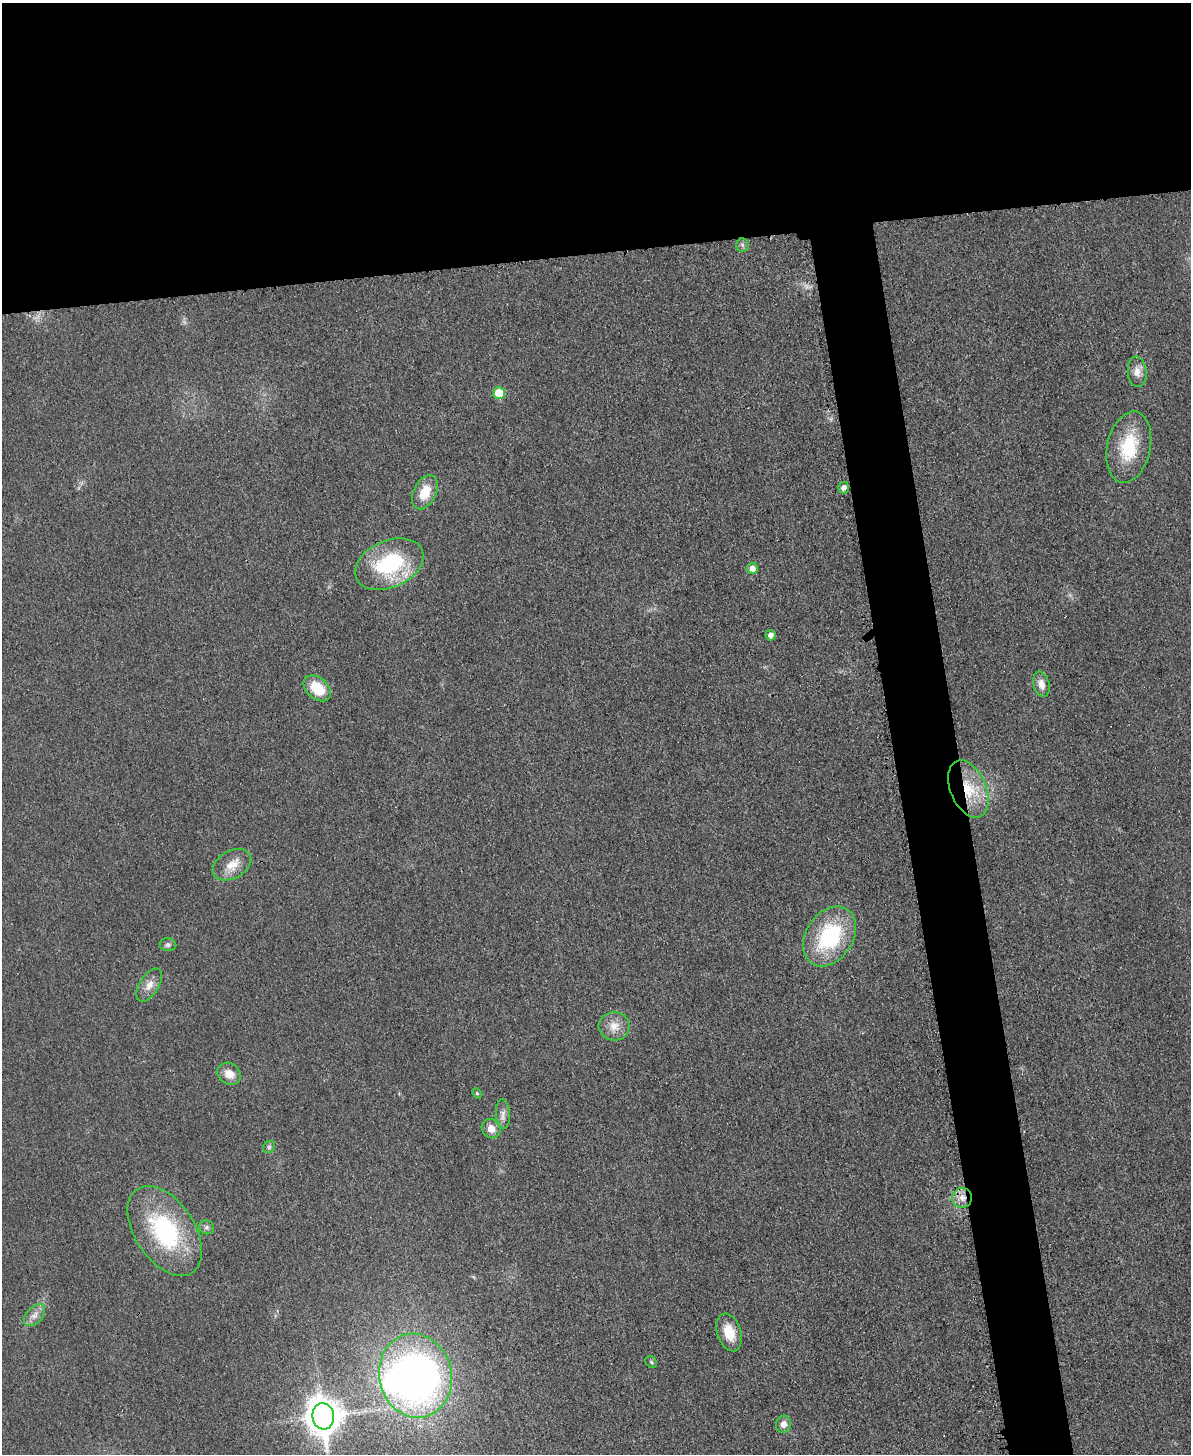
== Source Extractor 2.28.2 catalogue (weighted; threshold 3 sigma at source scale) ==
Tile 2 of 4 x 3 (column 2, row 1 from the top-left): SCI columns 1205-2393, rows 3157-4608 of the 4773 x 4748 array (HDU 1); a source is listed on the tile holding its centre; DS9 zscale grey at full resolution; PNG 1193 x 1456 px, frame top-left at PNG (2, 3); each listed source drawn as its Kron ellipse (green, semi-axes under 4 px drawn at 4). Shown black and unused: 22% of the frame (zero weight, under 3 of 4 exposures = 1% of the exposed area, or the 3 px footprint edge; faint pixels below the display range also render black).
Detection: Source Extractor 2.28.2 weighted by HDU 2 'WHT'; one run over the whole footprint, this tile lists its part. Background 0.0307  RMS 0.0059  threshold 0.0266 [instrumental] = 3 sigma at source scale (4.5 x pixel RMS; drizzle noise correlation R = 1.50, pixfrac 1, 0.05/0.05 arcsec/px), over >= 5 px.
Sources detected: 32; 1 inside a brighter object's white glare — neither listed nor drawn; the other 31 listed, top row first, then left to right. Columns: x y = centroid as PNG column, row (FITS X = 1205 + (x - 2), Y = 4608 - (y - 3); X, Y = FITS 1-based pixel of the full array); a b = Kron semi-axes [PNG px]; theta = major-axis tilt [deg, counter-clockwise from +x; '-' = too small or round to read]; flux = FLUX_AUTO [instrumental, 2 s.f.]
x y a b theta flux
742 245 7 6 - 1.5
1137 372 15 9 -85 5.1
499 393 6 6 - 16
1129 447 36 21 78 30
844 488 5 5 - 2.9
425 492 18 11 63 13
389 564 36 23 23 53
752 569 5 5 - 3.7
771 635 5 5 - 3
1041 684 13 8 -73 4.5
317 688 15 10 -43 17
968 789 30 18 -67 25
232 865 21 14 30 9.6
830 936 32 23 57 55
168 945 8 6 -10 1.6
149 985 19 9 58 5.6
614 1026 15 14 - 7.9
229 1074 12 10 -37 6.9
477 1093 5 4 - 0.85
503 1114 14 7 -86 3.2
491 1129 10 9 - 5.5
269 1147 6 5 - 1.2
962 1198 10 9 - 5.5
206 1227 7 7 - 1.6
165 1231 50 30 -56 70
35 1315 13 8 46 4
729 1332 19 12 -72 13
651 1362 6 5 - 1.1
415 1376 42 36 -77 310
323 1416 13 11 -82 1100
783 1424 8 7 - 3.8
Overlapping masked pixels (flux is a lower limit): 2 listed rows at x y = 968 789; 962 1198